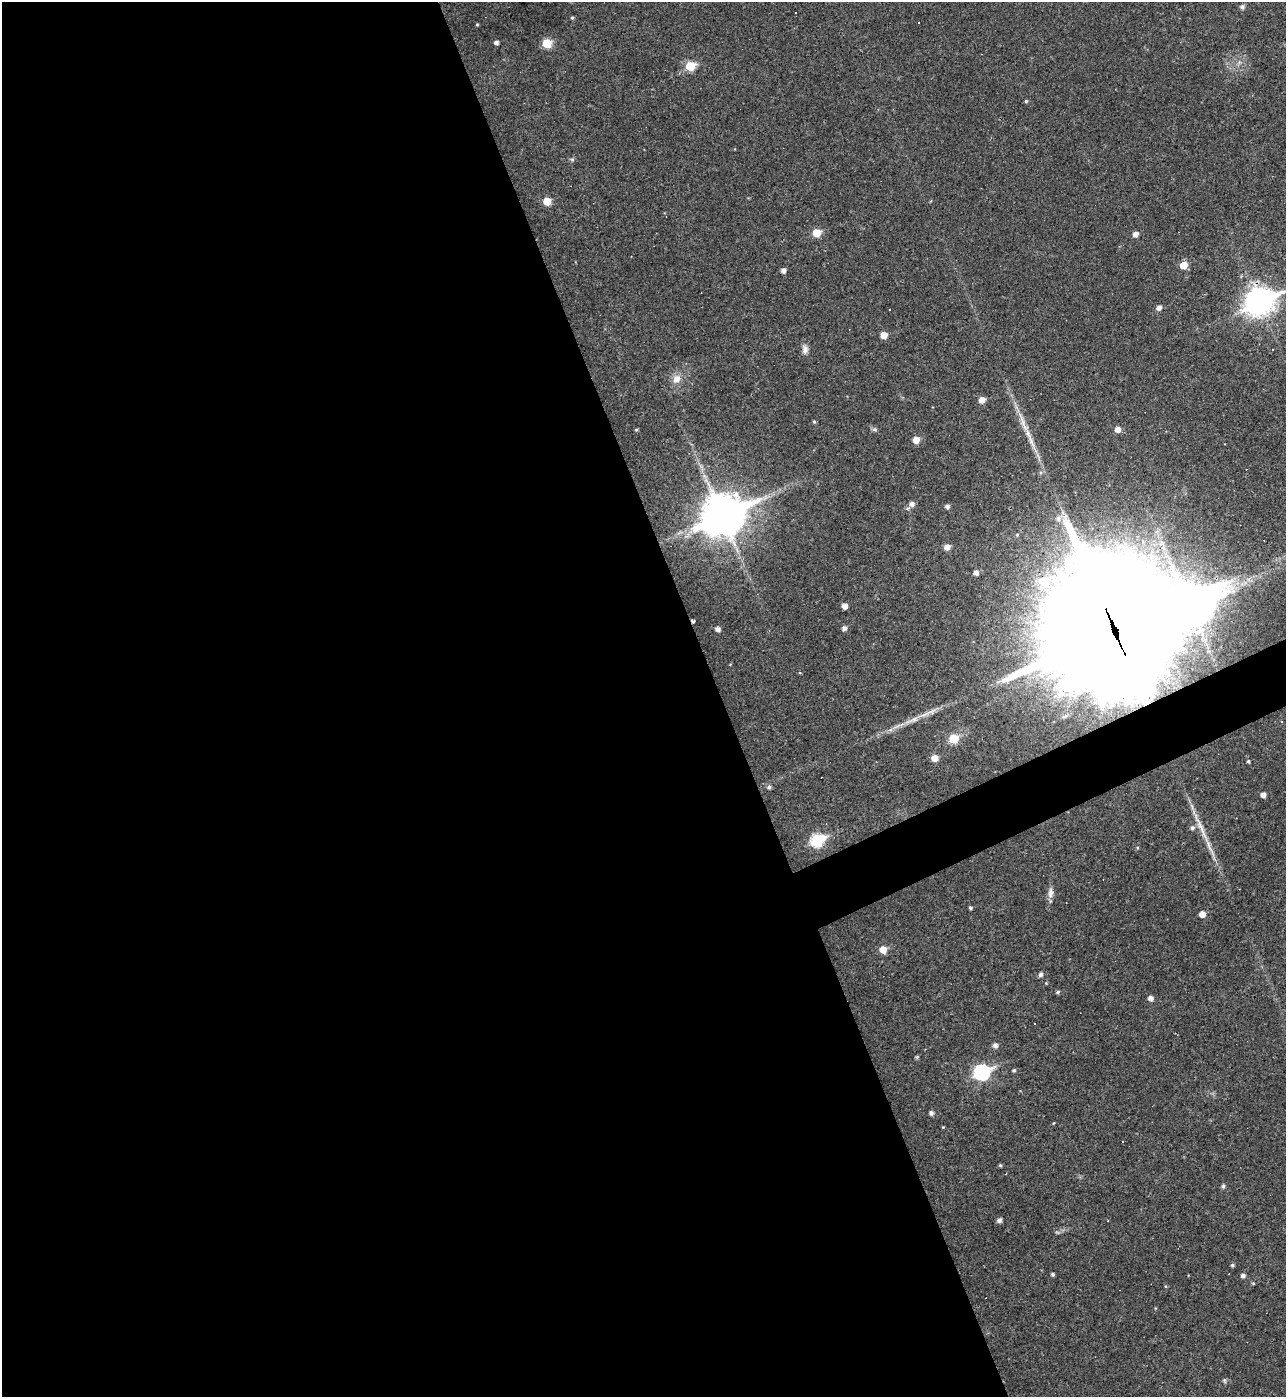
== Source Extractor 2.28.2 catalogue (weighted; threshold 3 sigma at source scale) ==
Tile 9 of 4 x 4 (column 1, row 3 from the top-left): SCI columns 149-1432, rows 1396-2790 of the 5565 x 5579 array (HDU 1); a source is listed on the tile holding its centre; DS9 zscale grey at full resolution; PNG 1288 x 1399 px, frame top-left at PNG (2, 2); no overlay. Shown black and unused: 58% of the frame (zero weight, under 3 of 4 exposures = <1% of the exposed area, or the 3 px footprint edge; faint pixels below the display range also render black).
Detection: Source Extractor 2.28.2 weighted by HDU 2 'WHT'; one run over the whole footprint, this tile lists its part. Background 0.018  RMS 0.0039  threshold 0.0176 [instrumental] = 3 sigma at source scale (4.5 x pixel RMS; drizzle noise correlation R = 1.50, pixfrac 1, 0.05/0.05 arcsec/px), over >= 5 px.
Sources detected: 79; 9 cosmic-ray / hot-pixel residue — not listed; the other 70 listed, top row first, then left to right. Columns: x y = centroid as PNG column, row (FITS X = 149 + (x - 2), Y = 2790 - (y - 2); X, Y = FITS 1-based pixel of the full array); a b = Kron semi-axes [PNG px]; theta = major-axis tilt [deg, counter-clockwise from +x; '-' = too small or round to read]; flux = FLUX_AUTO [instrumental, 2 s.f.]
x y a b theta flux
1242 7 7 6 - 0.86
572 18 4 4 - 0.51
477 24 5 3 - 0.36
496 42 4 4 - 1.3
547 43 6 5 - 13
690 66 6 5 - 15
1026 101 4 4 - 0.51
547 201 5 5 - 7.4
816 233 5 5 - 9.7
1135 234 5 5 - 2.2
1184 265 6 5 - 6.1
783 270 5 5 - 1.6
1259 301 12 9 25 420
1159 308 5 5 - 1.8
884 335 5 5 - 5
805 349 12 8 -81 2
676 379 12 10 60 3.4
982 400 5 5 - 3.3
814 422 4 4 - 0.51
875 429 7 5 -7 0.76
1118 429 5 5 - 2.7
636 430 4 4 - 0.45
1029 435 26 6 -66 5
916 440 5 5 - 4.4
912 504 6 6 - 1.7
947 506 4 4 - 1.3
722 515 17 13 26 1000
1058 518 8 7 - 1.8
947 547 5 5 - 2.9
976 572 5 4 - 1.6
845 606 5 5 - 2.6
1190 607 20 14 27 1100
693 621 3 3 - 3.6
844 628 5 5 - 1.4
718 629 5 5 - 1.6
1116 633 60 36 -69 21000
913 720 27 6 20 4.6
1281 721 3 3 - 1.1
953 738 6 5 - 15
935 758 6 5 - 4.4
1248 761 5 4 - 0.61
769 787 5 5 - 0.95
1263 795 4 4 - 2
1200 826 45 6 -65 7.1
1192 828 6 5 - 1
817 840 8 6 24 39
1050 893 14 7 85 2.1
970 908 4 3 - 0.64
1202 914 5 5 - 3.6
883 950 5 5 - 5.8
1041 975 5 5 - 1.1
1046 983 4 4 - 0.3
1058 992 5 4 - 0.65
1150 998 5 5 - 1.9
1034 1024 3 2 - 0.35
995 1045 6 5 - 1.4
917 1057 4 4 - 0.58
1014 1070 4 4 - 0.71
982 1072 8 7 - 74
931 1113 5 5 - 1.2
943 1127 4 4 - 0.31
1000 1165 5 4 - 0.54
1006 1174 3 2 - 0.26
1223 1186 5 4 - 0.84
999 1220 6 5 - 1
1232 1265 4 4 - 0.6
1053 1274 4 4 - 0.72
1243 1276 5 4 - 1.1
1253 1283 4 3 - 0.36
1224 1381 8 3 -71 0.51
Overlapping masked pixels (flux is a lower limit): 3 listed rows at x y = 1259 301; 693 621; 1116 633